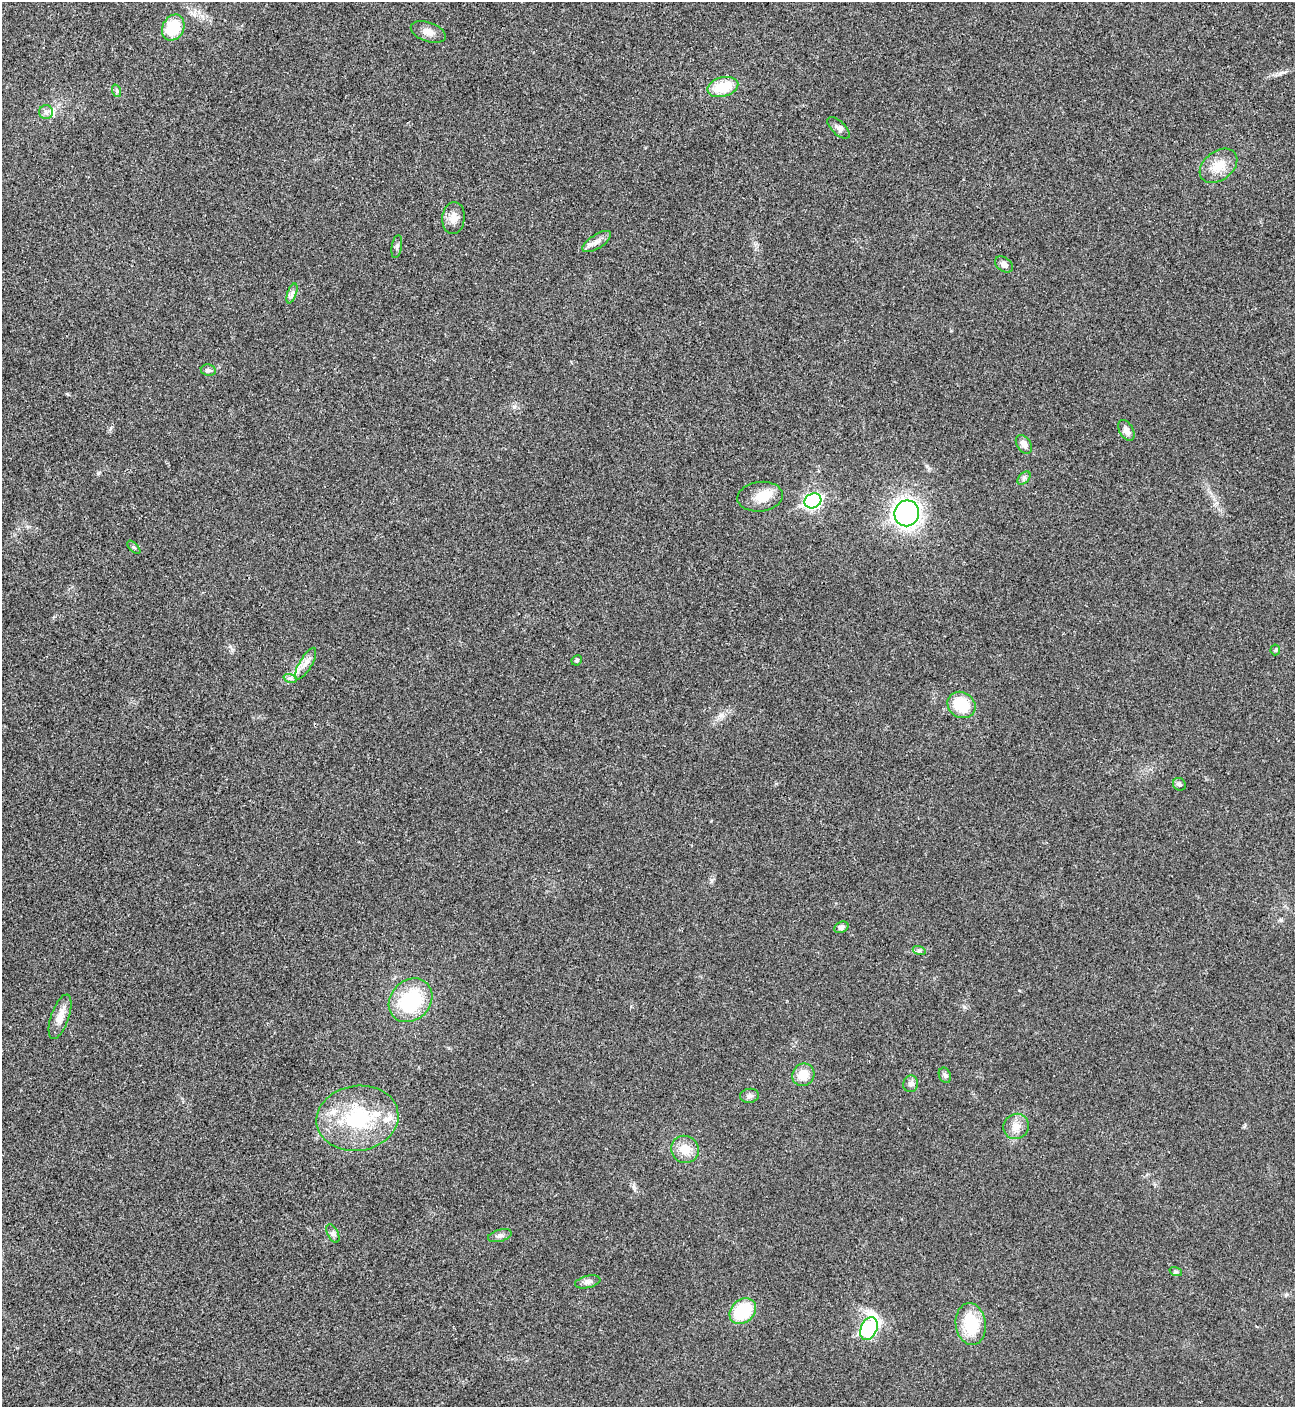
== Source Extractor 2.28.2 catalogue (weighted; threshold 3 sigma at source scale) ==
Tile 11 of 4 x 4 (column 3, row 3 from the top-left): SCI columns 2876-4168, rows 1409-2813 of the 5618 x 5630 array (HDU 1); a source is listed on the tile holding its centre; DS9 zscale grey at full resolution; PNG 1297 x 1409 px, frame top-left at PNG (2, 2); each listed source drawn as its Kron ellipse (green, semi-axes under 4 px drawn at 4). Shown black and unused: <1% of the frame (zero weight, under 3 of 4 exposures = <1% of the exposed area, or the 3 px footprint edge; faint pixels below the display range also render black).
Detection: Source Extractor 2.28.2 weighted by HDU 2 'WHT'; one run over the whole footprint, this tile lists its part. Background 0.0196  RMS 0.0055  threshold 0.0249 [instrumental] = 3 sigma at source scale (4.5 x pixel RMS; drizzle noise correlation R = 1.50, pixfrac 1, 0.05/0.05 arcsec/px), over >= 5 px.
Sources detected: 47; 3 inside a brighter listed object's ellipse — not listed separately; the other 44 listed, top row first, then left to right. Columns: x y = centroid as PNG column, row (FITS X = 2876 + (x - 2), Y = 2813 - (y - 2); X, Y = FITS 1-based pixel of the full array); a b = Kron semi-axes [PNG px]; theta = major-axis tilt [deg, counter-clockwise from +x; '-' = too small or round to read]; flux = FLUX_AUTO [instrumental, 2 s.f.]
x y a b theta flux
173 28 13 10 64 22
428 32 18 9 -19 4.5
723 87 16 9 15 17
117 91 6 4 -72 0.9
46 112 7 7 - 2
839 128 14 6 -43 2.2
1218 166 21 14 38 10
453 218 16 11 85 5.1
597 242 16 7 33 3.7
397 247 11 5 81 1.4
1004 264 10 7 -37 2.7
292 293 10 4 71 1.8
208 370 7 5 -10 1.4
1126 430 11 7 -60 3.3
1024 444 10 7 -57 3.1
1024 478 8 5 45 1.4
760 497 23 14 7 11
813 501 8 7 - 120
907 513 13 12 - 180
134 547 8 3 -45 0.78
1275 650 5 5 - 0.81
577 660 5 5 - 1.1
306 664 18 6 59 4
290 678 7 4 -18 1.3
961 705 14 12 -32 18
1179 784 7 6 - 1.3
841 927 7 5 25 1.9
919 950 7 4 -18 1.1
410 1000 24 19 44 39
60 1017 23 9 71 6
803 1075 11 10 - 8
945 1075 8 6 -68 1.4
911 1084 8 7 - 2.3
750 1096 9 7 8 2
357 1118 41 32 8 47
1016 1126 13 12 - 5.3
685 1149 14 13 - 8.3
333 1234 10 5 -63 1.6
500 1236 12 6 16 2
1176 1272 6 4 -18 0.9
588 1282 13 6 13 2.1
743 1311 14 11 42 25
971 1324 21 15 -83 21
869 1329 12 8 66 80
Unlisted compact peaks at least as high as the median listed source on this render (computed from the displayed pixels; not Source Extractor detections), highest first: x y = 514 407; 634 1187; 98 473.